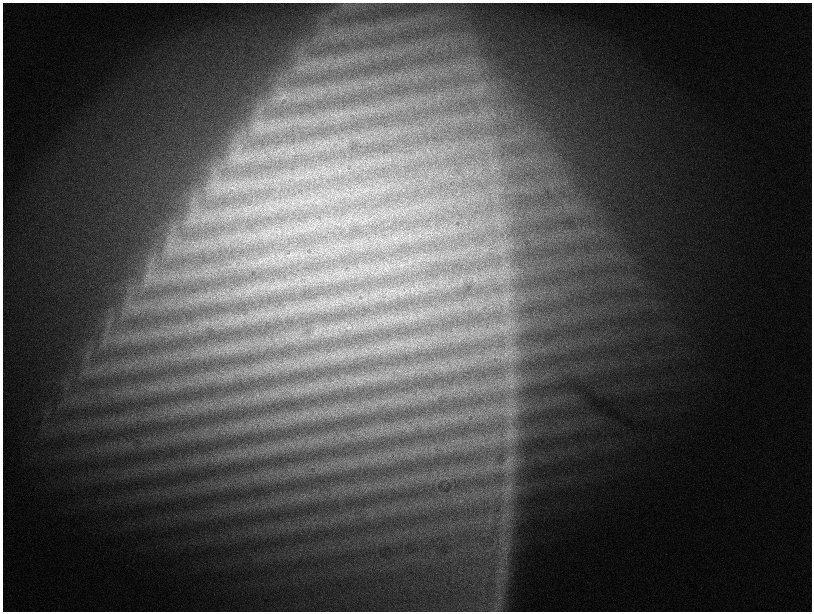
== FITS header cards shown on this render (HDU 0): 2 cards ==
NAXIS1  =                 1619
NAXIS2  =                 1219

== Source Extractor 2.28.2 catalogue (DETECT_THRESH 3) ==
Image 1619 x 1219 px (HDU 0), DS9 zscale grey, zoomed out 1/2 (1 PNG px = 2 x 2 image px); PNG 814 x 614 px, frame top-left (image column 2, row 1218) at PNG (3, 3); no overlay
Background 1520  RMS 69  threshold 208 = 3 sigma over >= 5 px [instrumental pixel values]
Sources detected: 154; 2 cannot appear on this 1/2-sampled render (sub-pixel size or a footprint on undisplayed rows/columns) and are not listed; the other 152 listed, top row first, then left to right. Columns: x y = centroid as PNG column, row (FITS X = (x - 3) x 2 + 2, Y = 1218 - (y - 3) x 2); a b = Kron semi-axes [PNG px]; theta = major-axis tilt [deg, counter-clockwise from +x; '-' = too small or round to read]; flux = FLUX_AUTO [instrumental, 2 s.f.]
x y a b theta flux
302 91 3 2 - 6000
283 97 16 11 35 200000
332 115 6 3 52 23000
478 117 5 2 - 11000
258 124 26 18 0 400000
324 142 4 2 - 15000
340 142 4 2 - 13000
331 143 7 3 28 30000
235 152 16 9 60 210000
241 156 5 3 - 33000
260 180 5 3 - 25000
270 180 6 3 31 33000
235 184 8 5 21 66000
245 185 9 5 6 90000
262 186 5 3 - 18000
233 188 7 3 -34 30000
218 189 4 3 - 18000
270 206 5 2 - 12000
256 207 4 2 - 14000
195 210 7 5 -64 60000
192 213 7 5 -15 60000
202 216 4 3 - 25000
190 218 19 8 -7 210000
356 219 5 2 - 16000
334 224 5 2 - 14000
325 225 5 1 - 9400
280 234 6 2 -23 15000
248 237 4 2 - 16000
267 237 4 3 - 15000
172 240 8 5 72 71000
378 241 3 2 - 10000
170 244 8 7 - 85000
169 246 10 4 -19 59000
346 246 5 2 - 18000
167 250 6 3 -22 34000
290 254 7 4 73 32000
281 255 7 3 7 38000
289 258 9 3 37 48000
261 261 10 3 23 52000
275 262 8 2 -34 32000
150 264 11 3 -68 59000
401 265 7 4 -56 34000
380 266 5 4 - 25000
387 266 6 3 37 30000
358 272 6 1 -41 11000
344 273 6 3 64 28000
148 275 11 4 8 56000
327 277 12 5 -34 65000
460 282 5 4 - 29000
296 283 4 2 - 13000
284 285 8 6 -44 68000
421 287 5 3 - 26000
263 289 6 4 -59 40000
251 291 7 6 - 75000
390 291 7 3 82 27000
412 292 5 3 - 20000
395 293 4 2 - 12000
232 294 8 3 -28 48000
381 294 5 3 - 21000
391 294 3 2 - 12000
387 295 4 2 - 10000
207 296 5 2 - 17000
220 296 4 2 - 16000
506 298 8 3 79 47000
360 300 7 2 -13 22000
326 301 8 4 -1 58000
342 301 5 3 - 19000
349 301 4 2 - 13000
337 302 5 1 - 13000
312 304 11 4 4 80000
129 306 5 3 - 27000
302 308 8 3 -63 35000
314 308 7 3 49 33000
460 308 4 2 - 16000
291 309 9 3 -30 45000
447 309 5 2 - 15000
294 310 4 3 - 26000
441 310 7 2 58 27000
278 313 5 4 - 32000
431 314 4 2 - 16000
267 315 5 4 - 40000
255 316 7 5 20 61000
248 317 9 8 - 92000
411 317 4 3 - 23000
242 318 10 5 25 88000
384 318 3 2 - 9700
232 319 8 5 36 85000
216 321 7 3 25 39000
509 322 4 3 - 25000
207 323 6 4 2 40000
228 323 8 6 26 83000
219 324 7 4 64 51000
203 325 8 2 -26 23000
213 325 4 3 - 21000
512 326 8 4 51 62000
336 327 4 3 - 19000
341 328 4 3 - 19000
351 328 3 3 - 16000
326 329 6 4 -4 41000
506 329 8 5 -45 78000
315 333 7 4 70 48000
131 335 4 2 - 14000
143 335 6 1 -59 11000
297 336 6 4 86 42000
115 337 3 2 - 12000
118 339 5 4 - 36000
279 339 8 3 28 38000
265 342 5 2 - 20000
411 343 4 2 - 17000
268 344 7 2 33 28000
413 344 7 1 -73 13000
401 346 6 5 - 48000
237 348 6 4 26 40000
245 348 4 2 - 15000
384 348 6 3 48 35000
227 350 13 6 -60 70000
363 351 4 2 - 15000
352 353 6 3 -45 27000
510 354 25 17 68 370000
342 356 5 2 - 15000
332 357 6 2 -23 19000
260 365 4 2 - 12000
273 365 7 4 1 60000
278 366 7 4 11 47000
417 368 5 2 - 14000
442 368 5 5 - 33000
264 369 7 3 46 41000
253 370 8 2 -88 24000
406 371 3 3 - 18000
241 374 5 2 - 19000
385 378 7 5 10 51000
368 379 7 4 -41 40000
361 382 8 3 60 32000
511 383 25 16 63 410000
341 384 4 3 - 20000
273 395 5 2 - 21000
256 396 6 1 35 15000
399 400 5 2 - 15000
382 401 7 4 65 41000
201 404 3 2 - 11000
193 406 4 2 - 13000
353 408 6 4 -55 38000
510 409 26 25 - 650000
320 412 4 2 - 14000
325 412 6 3 76 24000
510 437 31 22 54 660000
310 441 4 2 - 15000
509 463 29 20 59 570000
508 489 20 18 -70 420000
507 514 11 6 -41 120000
503 520 6 4 -14 48000
505 548 10 3 40 56000
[2 sub-pixel or undisplayed-footprint detections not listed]